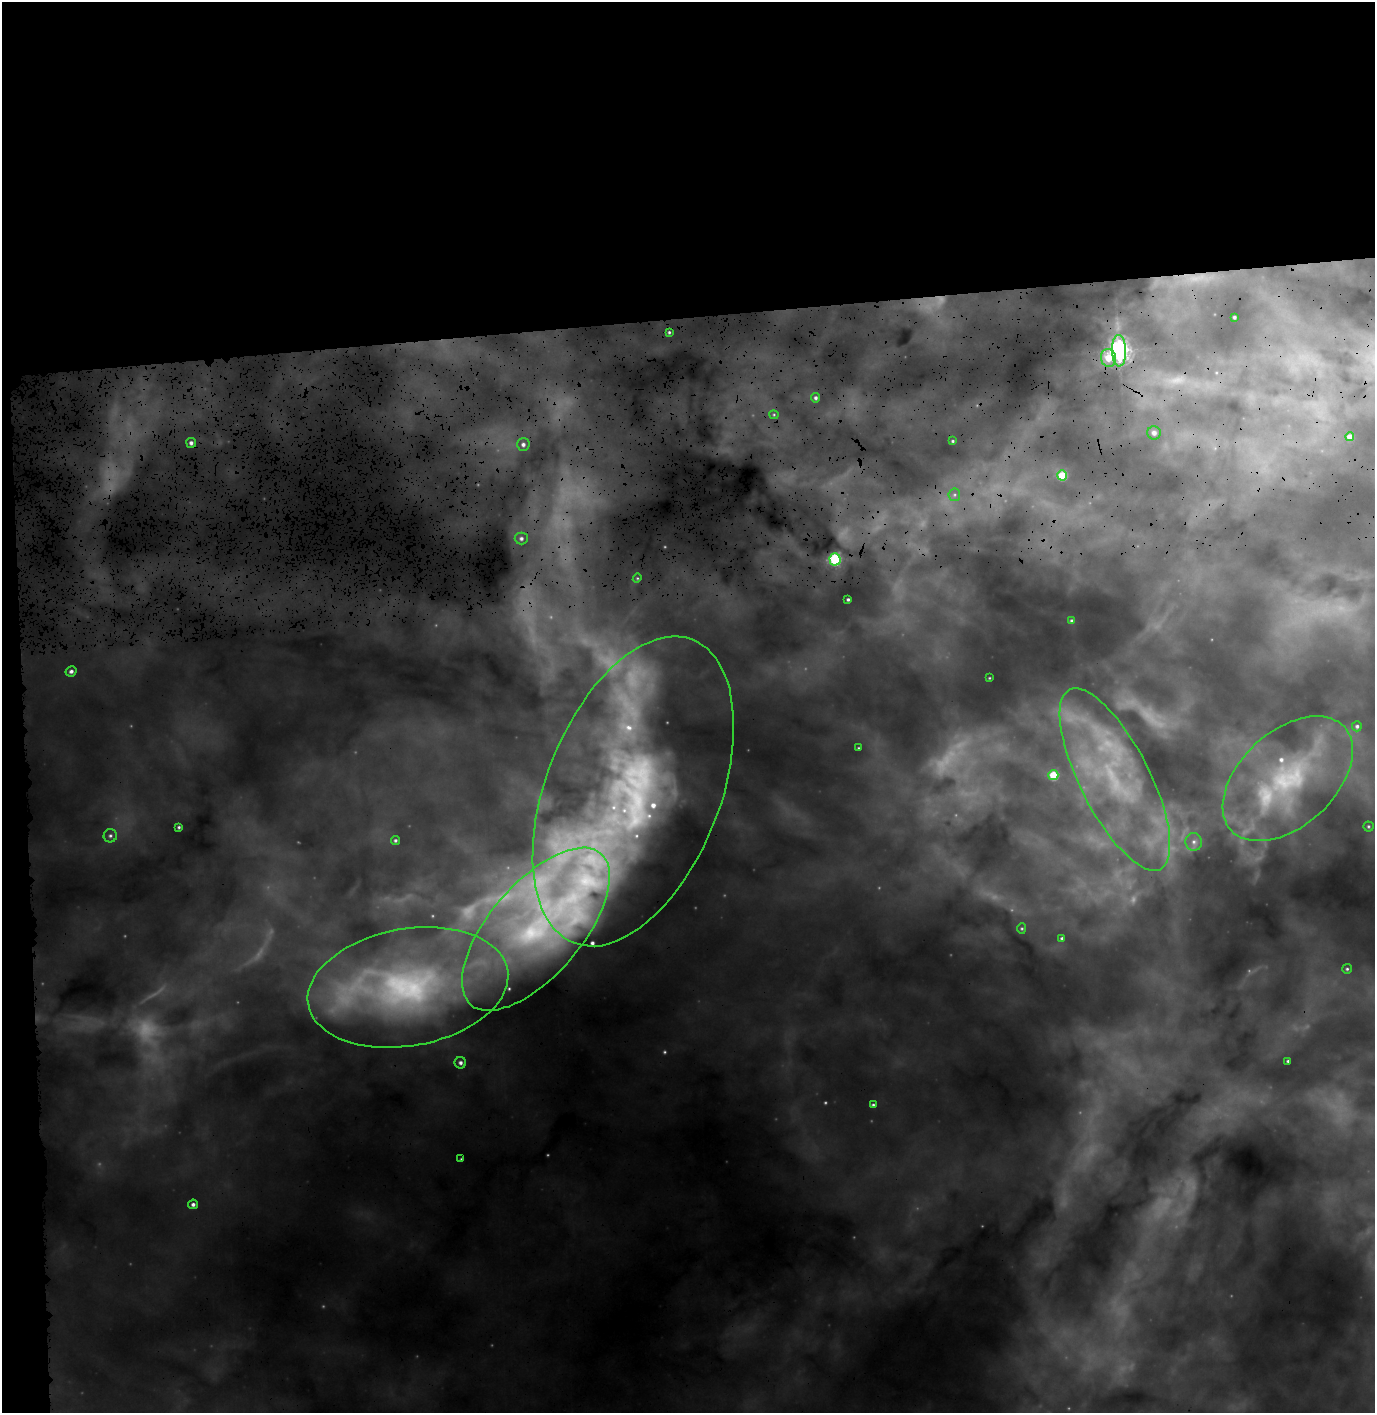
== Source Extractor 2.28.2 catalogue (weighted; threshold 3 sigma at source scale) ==
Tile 1 of 3 x 3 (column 1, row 1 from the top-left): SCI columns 162-1534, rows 3383-4793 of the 4545 x 5356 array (HDU 1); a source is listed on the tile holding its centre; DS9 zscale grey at full resolution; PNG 1377 x 1415 px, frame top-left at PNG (2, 2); each listed source drawn as its Kron ellipse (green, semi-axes under 4 px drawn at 4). Shown black and unused: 25% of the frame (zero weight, under 3 of 4 exposures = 25% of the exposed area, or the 3 px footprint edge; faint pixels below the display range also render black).
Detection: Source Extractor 2.28.2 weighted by HDU 2 'WHT'; one run over the whole footprint, this tile lists its part. Background 0.672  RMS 0.12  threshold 0.528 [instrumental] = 3 sigma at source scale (4.5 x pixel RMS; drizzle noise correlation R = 1.50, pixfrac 1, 0.05/0.05 arcsec/px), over >= 5 px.
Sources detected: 63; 15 too faint to see at this stretch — neither listed nor drawn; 7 inside a brighter listed object's ellipse — not listed separately; the other 41 listed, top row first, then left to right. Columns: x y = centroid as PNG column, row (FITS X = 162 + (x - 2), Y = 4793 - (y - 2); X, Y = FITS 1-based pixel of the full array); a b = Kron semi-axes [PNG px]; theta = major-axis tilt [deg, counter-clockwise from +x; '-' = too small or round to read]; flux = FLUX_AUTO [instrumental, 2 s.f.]
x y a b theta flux
1234 317 3 3 - 20
669 332 4 3 - 18
1119 351 16 7 -88 7000
1108 358 9 7 -79 270
816 398 5 4 - 32
774 415 4 4 - 14
1154 433 7 6 - 55
1350 437 4 4 - 94
953 441 3 3 - 15
191 443 5 5 - 45
523 444 6 6 - 46
1062 475 5 5 - 430
954 495 6 5 - 31
521 538 6 6 - 42
835 559 6 5 - 1400
637 578 4 4 - 13
848 599 3 3 - 19
1071 621 4 4 - 21
71 671 6 5 - 39
989 678 3 2 - 9.4
1357 726 5 5 - 30
858 748 3 2 - 8.2
1053 775 5 5 - 510
1115 779 101 35 -63 2500
1288 779 77 47 43 2300
633 791 163 87 68 7500
1368 826 5 5 - 18
179 827 4 4 - 20
110 836 7 6 - 37
395 840 5 4 - 24
1194 842 9 8 - 59
536 929 100 46 49 3900
1022 929 5 4 - 15
1062 938 3 3 - 23
1347 969 5 5 - 20
408 987 101 58 10 3500
1288 1061 3 3 - 20
460 1063 6 5 - 43
873 1105 4 3 - 19
461 1159 4 3 - 11
193 1204 5 5 - 40
Overlapping masked pixels (flux is a lower limit): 1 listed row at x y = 408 987